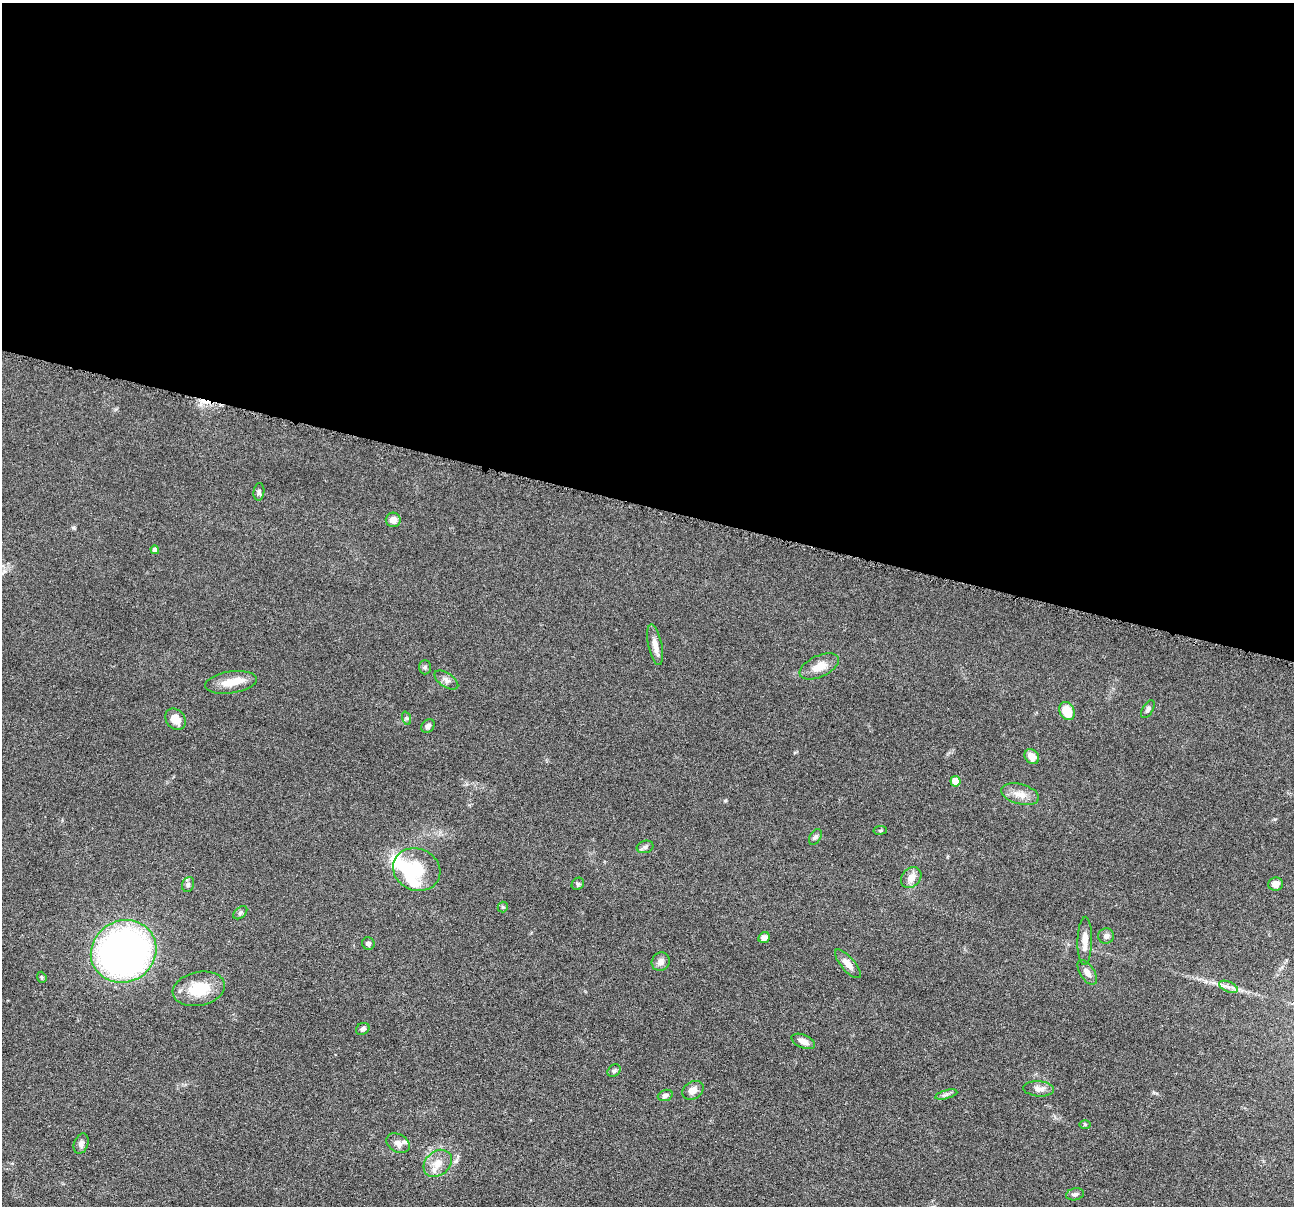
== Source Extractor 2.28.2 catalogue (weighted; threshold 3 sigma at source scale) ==
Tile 3 of 4 x 4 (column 3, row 1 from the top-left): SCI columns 2592-3883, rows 3867-5070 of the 5183 x 5199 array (HDU 1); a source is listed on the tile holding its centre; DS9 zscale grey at full resolution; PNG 1296 x 1208 px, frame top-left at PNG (2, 3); each listed source drawn as its Kron ellipse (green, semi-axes under 4 px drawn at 4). Shown black and unused: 42% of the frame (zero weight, under 4 of 8 exposures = <1% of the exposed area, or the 3 px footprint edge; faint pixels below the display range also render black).
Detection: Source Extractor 2.28.2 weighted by HDU 2 'WHT'; one run over the whole footprint, this tile lists its part. Background 0.0372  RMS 0.0038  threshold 0.0156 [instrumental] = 3 sigma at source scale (4.09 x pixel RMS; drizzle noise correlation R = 1.36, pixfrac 0.8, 0.05/0.05 arcsec/px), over >= 5 px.
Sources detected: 55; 4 inside a brighter object's white glare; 1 cosmic-ray / hot-pixel residue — neither listed nor drawn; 1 inside a brighter listed object's ellipse — not listed separately; the other 49 listed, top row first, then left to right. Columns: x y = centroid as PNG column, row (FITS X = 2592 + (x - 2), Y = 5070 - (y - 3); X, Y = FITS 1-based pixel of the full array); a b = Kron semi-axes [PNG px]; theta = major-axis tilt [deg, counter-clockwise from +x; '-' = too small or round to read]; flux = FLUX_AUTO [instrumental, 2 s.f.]
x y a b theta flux
259 492 9 5 83 0.82
393 520 7 7 - 2.7
155 550 4 4 - 1.2
655 645 21 7 -78 3.2
819 666 21 10 25 4.4
425 667 7 6 - 0.7
446 680 13 7 -34 1.6
231 682 26 11 8 5.3
1148 709 10 5 59 0.91
1067 711 9 7 -62 7.2
406 718 7 4 -71 0.56
175 719 11 9 -48 4.3
428 726 7 6 - 1.1
1032 757 8 6 -50 3.4
955 781 5 5 - 6
1020 794 19 10 -15 3.8
880 830 7 3 8 0.45
815 837 8 5 59 0.86
645 847 8 6 17 0.95
417 870 24 21 -23 12
911 878 12 9 48 3
188 884 8 6 71 0.87
578 884 7 5 44 0.6
1275 884 7 6 - 2.3
503 907 5 5 - 0.43
240 913 8 5 41 0.76
1106 936 8 7 - 1.3
764 938 6 5 - 1.9
1085 941 24 7 89 3.4
368 943 6 6 - 1
124 951 33 30 28 150
661 962 9 8 - 1.8
848 964 18 6 -49 2.6
1087 972 14 7 -57 1.9
42 977 6 4 -70 0.51
1228 987 10 5 -23 1.3
199 989 26 17 12 11
363 1029 7 5 31 1
803 1041 12 6 -23 2.3
614 1071 7 5 40 0.75
1039 1089 15 7 -5 2.3
693 1090 11 8 32 2.4
665 1095 8 5 20 1.1
946 1095 11 4 15 0.92
1085 1124 6 4 0 0.4
398 1143 12 9 -29 2
81 1144 10 7 70 1.4
438 1163 15 12 40 4.1
1075 1194 9 6 10 1